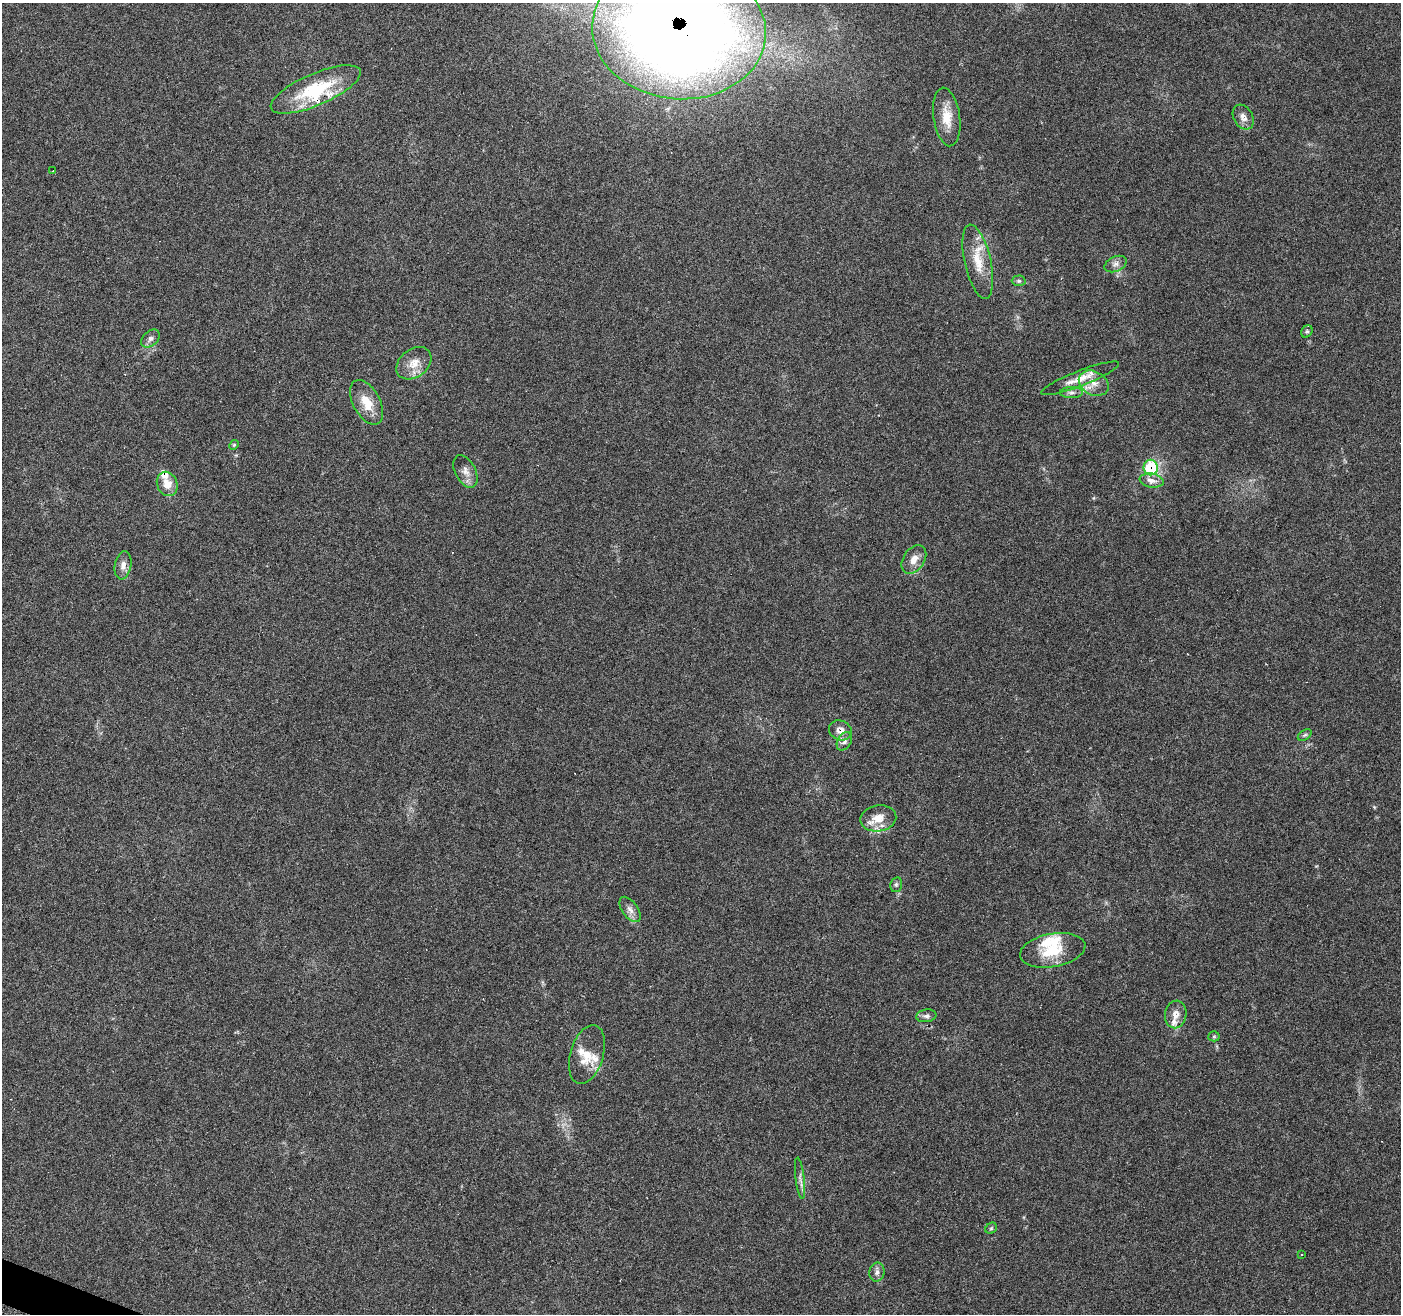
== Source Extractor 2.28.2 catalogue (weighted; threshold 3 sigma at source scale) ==
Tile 7 of 4 x 4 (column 3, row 2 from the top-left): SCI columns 2800-4198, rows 2840-4151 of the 5607 x 5733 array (HDU 1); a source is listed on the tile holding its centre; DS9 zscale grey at full resolution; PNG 1403 x 1316 px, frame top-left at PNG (2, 3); each listed source drawn as its Kron ellipse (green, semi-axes under 4 px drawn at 4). Shown black and unused: <1% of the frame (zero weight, under 4 of 7 exposures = <1% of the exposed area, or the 3 px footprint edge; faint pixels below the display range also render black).
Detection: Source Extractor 2.28.2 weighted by HDU 2 'WHT'; one run over the whole footprint, this tile lists its part. Background 0.0591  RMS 0.0033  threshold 0.0133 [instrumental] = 3 sigma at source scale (4.09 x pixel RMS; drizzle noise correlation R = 1.36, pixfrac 0.8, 0.0396/0.0396 arcsec/px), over >= 5 px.
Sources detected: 48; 3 cosmic-ray / hot-pixel residue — neither listed nor drawn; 8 inside a brighter listed object's ellipse — not listed separately; the other 37 listed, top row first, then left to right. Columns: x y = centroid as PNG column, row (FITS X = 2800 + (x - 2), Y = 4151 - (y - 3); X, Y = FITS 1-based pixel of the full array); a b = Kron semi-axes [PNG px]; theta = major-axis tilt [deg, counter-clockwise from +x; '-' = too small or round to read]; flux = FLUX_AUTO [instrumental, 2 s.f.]
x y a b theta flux
679 30 87 69 -5 530
316 89 48 16 23 19
947 117 29 13 -82 6.1
1243 117 13 9 -59 2
53 171 2 2 - 0.21
978 262 38 13 -77 7.9
1116 264 12 7 25 1.4
1019 281 7 5 1 0.59
1307 331 6 5 - 0.52
150 339 11 7 42 1.2
414 363 19 14 38 4.4
1080 378 42 7 21 4.4
1094 383 16 11 -27 3.5
1071 393 11 5 0 1.1
367 402 24 13 -62 5.9
234 445 5 4 - 0.41
1151 467 8 7 - 18
465 471 17 10 -62 2.4
1152 480 12 7 -9 2.2
167 484 12 10 -68 3.9
914 559 16 10 57 2.8
123 565 14 8 80 2.1
840 730 12 9 -25 2.6
1305 735 8 5 35 0.54
844 741 10 6 60 1.4
878 818 18 13 10 4.8
896 885 8 5 76 0.63
630 909 14 8 -55 1.8
1053 950 33 16 10 10
1176 1014 14 10 80 2.8
926 1016 10 6 8 1.1
1214 1036 5 5 - 0.42
587 1055 30 16 74 6.2
800 1178 21 4 -83 1.4
991 1228 6 5 - 0.46
1302 1254 3 2 - 0.23
877 1272 9 7 80 1.3
Overlapping masked pixels (flux is a lower limit): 4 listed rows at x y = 679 30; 316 89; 1151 467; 840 730
Isophote crosses this tile's border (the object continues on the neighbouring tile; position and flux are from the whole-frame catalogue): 1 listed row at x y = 679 30